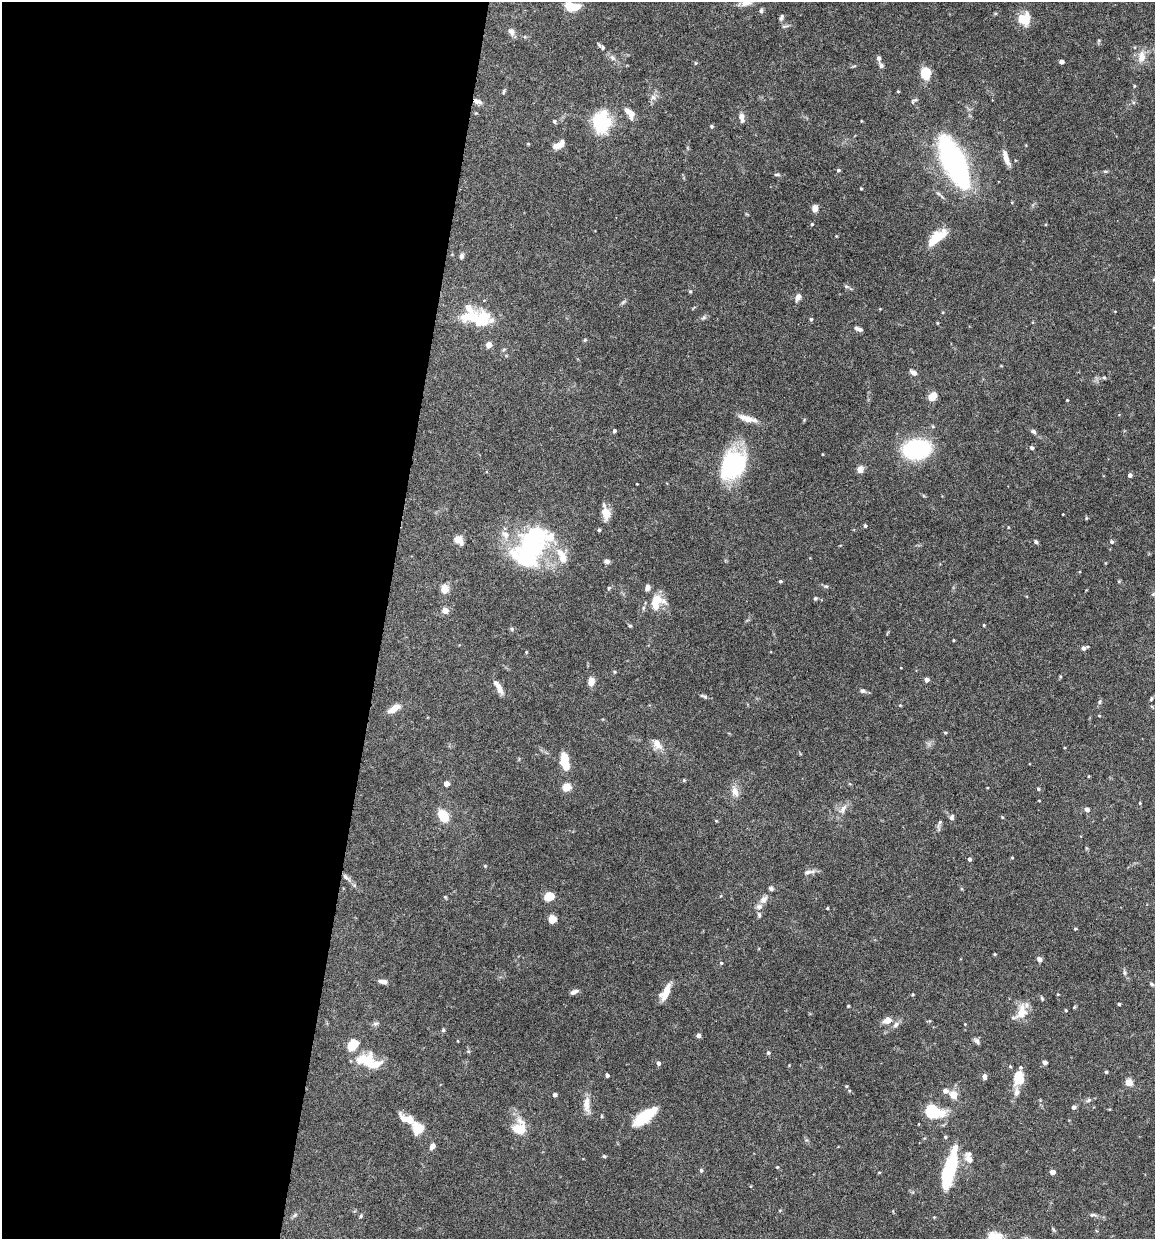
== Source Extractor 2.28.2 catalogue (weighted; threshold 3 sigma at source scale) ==
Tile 5 of 4 x 4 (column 1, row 2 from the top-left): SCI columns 117-1269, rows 2477-3713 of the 4966 x 4951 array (HDU 1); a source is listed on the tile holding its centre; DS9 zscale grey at full resolution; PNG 1157 x 1241 px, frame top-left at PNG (2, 2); no overlay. Shown black and unused: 33% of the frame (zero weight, under 4 of 8 exposures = <1% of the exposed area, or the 3 px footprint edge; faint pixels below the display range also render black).
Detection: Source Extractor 2.28.2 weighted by HDU 2 'WHT'; one run over the whole footprint, this tile lists its part. Background 0.0726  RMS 0.0021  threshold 0.00879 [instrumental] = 3 sigma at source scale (4.09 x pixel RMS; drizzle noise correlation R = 1.36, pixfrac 0.8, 0.05/0.05 arcsec/px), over >= 5 px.
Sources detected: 193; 3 inside a brighter object's white glare — not listed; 14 inside a brighter listed object's ellipse — not listed separately; the other 176 listed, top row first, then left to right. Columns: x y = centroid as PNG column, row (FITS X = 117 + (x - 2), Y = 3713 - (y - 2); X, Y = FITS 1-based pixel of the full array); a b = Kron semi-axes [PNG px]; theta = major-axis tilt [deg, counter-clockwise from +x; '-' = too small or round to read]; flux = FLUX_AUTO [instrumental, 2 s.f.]
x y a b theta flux
746 3 16 7 21 1.3
572 7 17 10 -7 3.9
761 11 6 4 75 0.38
995 13 4 4 - 0.23
781 17 8 5 72 0.42
1024 19 13 11 8 4.2
511 32 11 8 -58 0.82
603 47 6 5 - 0.39
1141 57 19 10 82 1.9
612 58 8 6 -35 0.57
879 58 6 5 - 0.55
1061 62 4 4 - 1
881 65 7 6 - 0.48
926 73 8 7 - 7.2
1134 86 4 3 - 0.22
503 91 8 3 69 0.25
898 91 4 3 - 0.2
653 97 6 6 - 0.67
477 101 10 6 -22 0.9
914 101 10 4 39 0.37
630 113 15 7 -48 1.8
741 117 12 6 -79 1.1
554 121 5 4 - 0.31
861 121 4 2 - 0.13
602 122 8 7 - 47
711 126 4 4 - 0.35
559 145 12 6 32 1.8
1006 158 18 6 -74 1.6
954 162 42 16 -66 46
838 170 4 4 - 0.31
1105 171 6 3 -18 0.22
777 175 8 3 -4 0.32
861 188 3 3 - 0.2
815 208 7 5 78 1.4
812 224 4 4 - 0.23
836 236 3 3 - 0.15
936 238 24 9 41 5.1
461 256 7 5 76 0.48
1154 279 5 3 - 0.18
690 291 5 4 - 0.25
798 297 9 6 68 0.95
943 312 4 3 - 0.18
472 317 32 12 8 7.1
704 317 6 4 19 0.37
811 319 5 4 - 0.28
937 323 4 3 - 0.17
859 329 8 4 -20 0.68
585 340 5 4 - 0.23
489 345 4 4 - 2.4
913 373 7 5 -30 0.94
1104 377 5 4 - 0.26
932 396 9 7 50 2.3
1067 400 3 2 - 0.16
746 418 22 8 -19 1.9
614 431 4 4 - 0.39
1033 432 9 5 -41 0.48
1032 448 5 4 - 0.46
916 449 25 17 9 20
733 465 23 19 51 30
860 469 8 7 - 1.1
1130 475 4 4 - 0.54
637 484 3 2 - 0.14
606 513 15 8 -74 2.5
1063 514 3 2 - 0.12
865 526 4 3 - 0.35
599 530 4 3 - 0.33
459 540 10 7 -48 2
1036 542 6 5 - 0.31
1112 542 5 4 - 0.39
531 545 55 33 57 28
562 558 16 11 88 2.3
607 561 7 5 -26 0.61
780 581 5 4 - 0.24
826 586 6 4 -1 0.28
609 588 5 4 - 0.28
444 589 7 7 - 2.4
815 598 5 4 - 0.3
656 602 21 16 60 4
445 611 7 7 - 0.98
984 625 3 3 - 0.18
630 626 4 4 - 0.24
953 640 4 2 - 0.15
1084 648 5 5 - 0.72
526 652 4 3 - 0.17
927 680 4 4 - 1
591 681 10 7 89 1.3
500 689 15 6 -63 1.3
863 691 7 6 - 0.49
705 697 6 4 -45 0.33
1151 699 6 4 64 0.26
1100 702 7 4 72 0.33
394 709 13 6 36 2
1099 716 4 3 - 0.16
945 733 4 4 - 0.22
657 744 14 9 -55 1.8
565 761 18 7 -80 4.7
1089 776 4 3 - 0.15
684 780 4 4 - 0.24
446 784 4 4 - 1.6
567 787 5 5 - 6.4
1038 789 4 4 - 0.24
735 792 14 8 -70 1.4
1140 803 4 4 - 0.17
843 809 13 7 58 1.2
1087 809 6 6 - 0.58
443 815 11 8 -59 4.7
952 817 7 5 70 0.51
1002 817 4 4 - 0.2
716 821 4 4 - 0.19
1012 858 4 3 - 0.16
969 859 4 4 - 0.5
808 872 12 5 12 0.75
345 877 9 5 -45 0.65
771 889 6 5 - 0.38
549 896 7 6 - 5
445 897 4 4 - 0.21
763 899 12 8 44 1.1
827 908 3 2 - 0.25
759 915 6 5 - 0.36
552 920 7 6 - 2.1
1075 929 3 3 - 0.21
995 954 3 3 - 0.21
1039 959 6 5 - 0.68
721 963 5 4 - 0.22
1125 973 7 4 -73 0.38
383 981 11 5 -7 0.96
1152 984 6 4 -44 0.29
574 992 10 5 28 0.67
665 992 20 8 62 2.5
913 994 4 3 - 0.19
1058 994 4 2 - 0.15
1042 999 6 4 -64 0.27
1119 1004 3 3 - 0.28
848 1006 4 3 - 0.18
1074 1007 5 4 - 0.2
1066 1010 3 3 - 0.24
1021 1012 17 11 75 3.1
887 1020 10 8 20 1.4
375 1023 8 4 8 0.4
965 1024 4 3 - 0.14
896 1025 9 6 51 0.7
443 1030 5 4 - 0.25
698 1035 4 4 - 0.92
977 1041 9 6 -52 0.52
353 1045 12 9 42 3.6
768 1053 4 4 - 0.33
364 1060 27 17 9 5.1
1045 1062 4 4 - 0.84
658 1063 5 5 - 0.42
1106 1072 3 3 - 0.3
607 1075 4 3 - 0.54
984 1077 7 5 84 0.64
1019 1078 17 13 87 3.9
1129 1082 6 5 - 2.3
846 1086 4 3 - 0.18
555 1095 4 4 - 0.59
953 1095 11 10 - 1.6
1088 1100 7 5 22 0.43
586 1104 22 8 90 1.9
1073 1107 5 4 - 0.6
932 1110 10 8 -5 5.9
942 1113 17 12 25 2.4
645 1116 28 11 36 7.1
404 1119 18 8 -42 1.5
418 1128 17 13 -49 3.4
519 1128 14 12 56 4.7
945 1137 4 4 - 0.23
432 1146 7 5 59 0.92
604 1156 5 4 - 0.24
969 1159 12 7 -49 1.2
777 1167 4 4 - 0.18
701 1170 5 4 - 0.26
949 1170 39 9 75 17
1053 1172 4 4 - 1.5
1093 1215 9 4 0 0.43
361 1216 5 4 - 0.25
Overlapping masked pixels (flux is a lower limit): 1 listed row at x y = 477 101
Isophote crosses this tile's border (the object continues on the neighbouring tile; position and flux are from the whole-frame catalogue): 2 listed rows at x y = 746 3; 1154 279